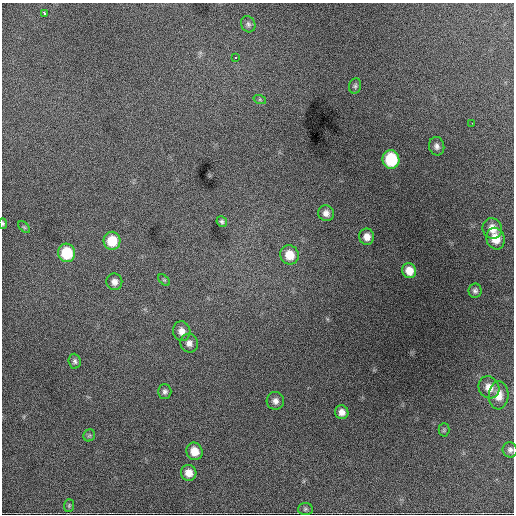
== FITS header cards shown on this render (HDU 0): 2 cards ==
NAXIS1  =                  512 / Axis length
NAXIS2  =                  512 / Axis length

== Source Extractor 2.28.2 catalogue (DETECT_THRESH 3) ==
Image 512 x 512 px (HDU 0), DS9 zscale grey, 1 PNG px = 1 image px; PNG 516 x 516 px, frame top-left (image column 1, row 512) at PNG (2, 3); each listed source drawn as its Kron ellipse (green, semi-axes under 4 px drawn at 4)
Background 1950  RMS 39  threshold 118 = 3 sigma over >= 5 px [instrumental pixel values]
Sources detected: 37; all 37 listed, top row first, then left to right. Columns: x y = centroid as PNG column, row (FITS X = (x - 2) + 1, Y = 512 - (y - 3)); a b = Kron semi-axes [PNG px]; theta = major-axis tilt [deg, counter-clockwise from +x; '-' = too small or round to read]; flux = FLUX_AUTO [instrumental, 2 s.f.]
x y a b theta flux
44 13 4 3 - 9200
248 24 8 7 - 7200
236 58 3 3 - 6900
355 86 8 6 75 6200
260 100 6 4 -19 4200
472 123 2 2 - 3700
437 146 9 7 -77 11000
391 159 9 8 - 140000
326 213 8 7 - 15000
222 222 6 5 - 5900
3 223 5 4 - 4100
24 227 7 4 -45 3800
492 228 10 9 - 30000
367 237 8 7 - 21000
495 239 11 9 -70 42000
112 241 9 8 - 60000
67 253 9 8 - 100000
289 255 10 9 - 44000
409 271 7 7 - 30000
164 280 7 4 -44 3900
114 282 8 8 - 16000
475 291 7 6 - 7800
182 331 10 8 -78 19000
189 343 9 9 - 14000
75 361 7 6 - 7300
489 387 11 10 - 30000
165 391 7 6 - 8000
499 395 14 9 87 31000
275 401 9 8 - 14000
342 412 7 6 - 16000
444 430 6 5 - 4600
89 435 6 5 - 4900
510 450 7 7 - 8100
194 451 9 8 - 38000
189 473 8 7 - 26000
69 506 6 5 - 4200
305 509 7 6 - 5600
At the frame edge (FLAGS 8, measured only in part): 1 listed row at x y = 3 223